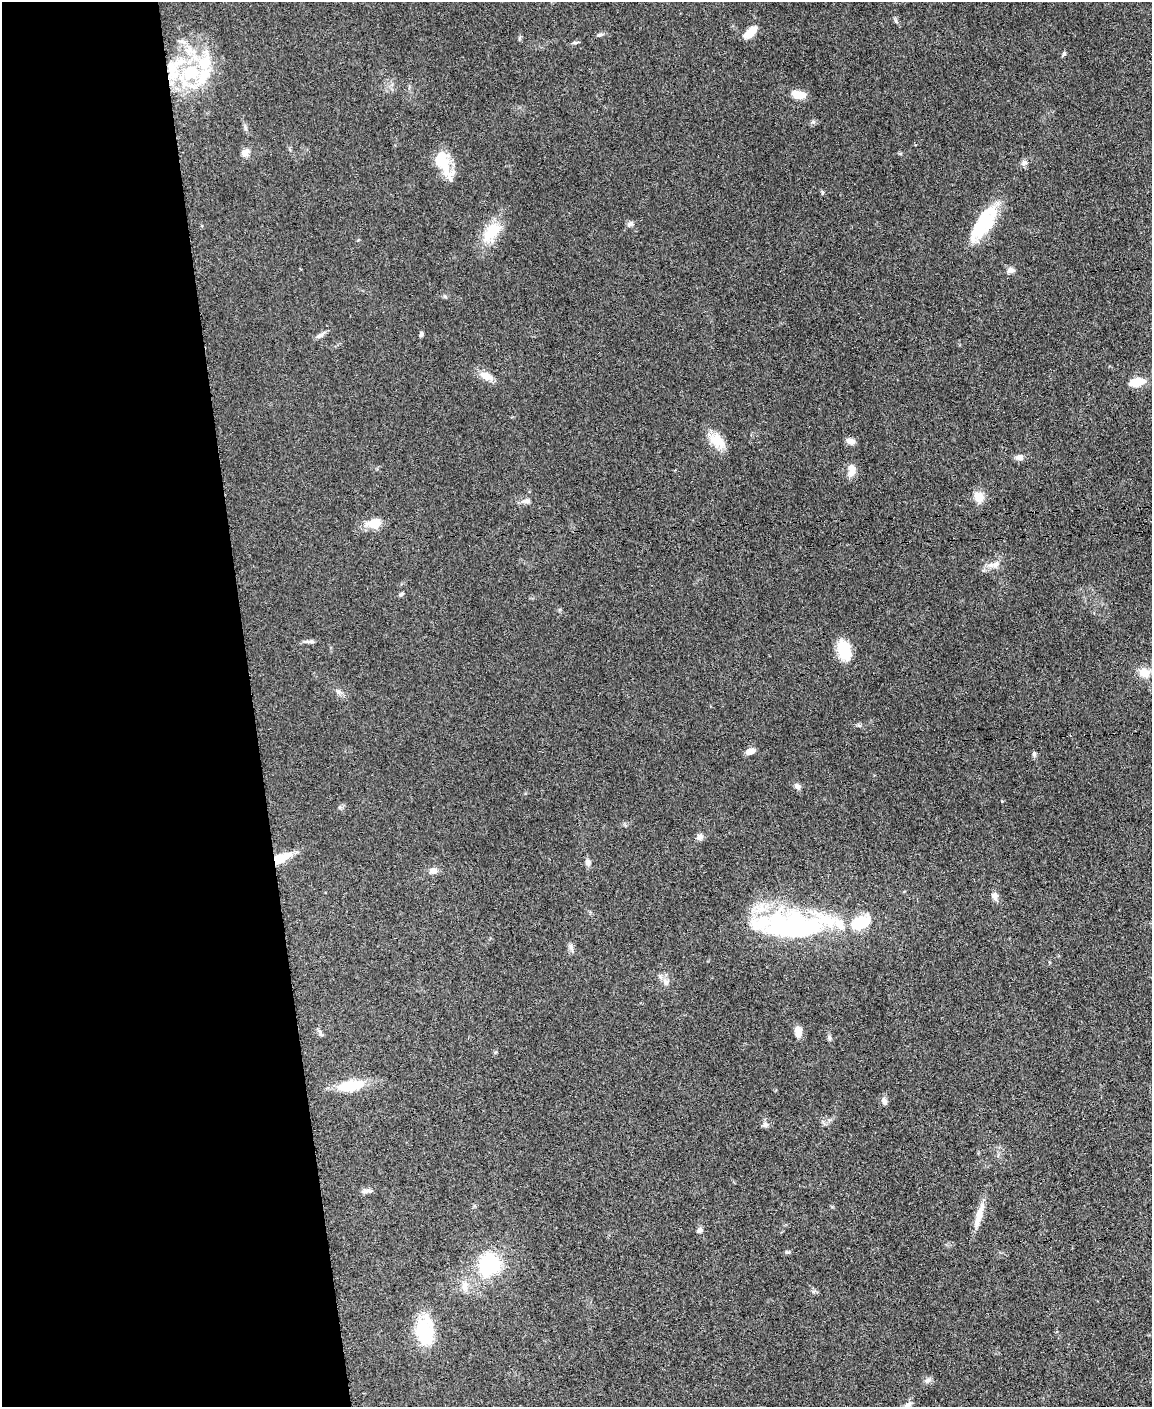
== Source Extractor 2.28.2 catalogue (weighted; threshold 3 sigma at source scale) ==
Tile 5 of 4 x 3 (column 1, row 2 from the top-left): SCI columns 5-1154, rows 1650-3054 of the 4612 x 4594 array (HDU 1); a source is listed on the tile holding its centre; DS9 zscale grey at full resolution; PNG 1154 x 1409 px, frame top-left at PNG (2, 2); no overlay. Shown black and unused: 22% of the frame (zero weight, under 3 of 5 exposures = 1% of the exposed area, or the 3 px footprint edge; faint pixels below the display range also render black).
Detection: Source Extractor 2.28.2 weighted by HDU 2 'WHT'; one run over the whole footprint, this tile lists its part. Background 0.0654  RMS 0.0062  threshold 0.0279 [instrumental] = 3 sigma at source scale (4.5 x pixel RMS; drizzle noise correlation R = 1.50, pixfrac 1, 0.05/0.05 arcsec/px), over >= 5 px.
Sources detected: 71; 3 inside a brighter object's white glare — not listed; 9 inside a brighter listed object's ellipse — not listed separately; the other 59 listed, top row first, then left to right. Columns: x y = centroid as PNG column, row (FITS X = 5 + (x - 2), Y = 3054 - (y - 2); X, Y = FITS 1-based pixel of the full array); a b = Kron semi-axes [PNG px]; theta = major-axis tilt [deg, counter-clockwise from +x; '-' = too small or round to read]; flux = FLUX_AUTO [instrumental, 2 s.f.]
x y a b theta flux
896 21 7 4 -45 1.1
750 32 15 7 43 10
599 35 7 5 26 1.2
575 43 7 4 -19 0.89
1064 54 6 5 - 1
191 72 20 16 14 26
799 95 17 9 -8 6.8
245 128 7 4 -87 1.1
245 153 12 9 45 3.5
1024 163 8 7 - 2
443 164 34 14 -68 17
822 192 7 3 85 0.64
986 222 43 19 59 27
630 224 10 6 38 1.8
492 232 33 17 53 17
1010 270 8 7 - 2.7
421 334 6 4 63 1.2
320 335 15 5 32 2.3
486 376 19 9 -26 5.6
1137 382 12 6 11 16
717 440 22 14 -41 11
850 441 12 7 -13 2.9
1020 457 9 8 - 2.8
851 469 13 8 -88 6.4
979 497 14 12 -33 6.6
526 501 13 7 2 2.6
374 523 19 11 7 9.3
996 565 12 7 62 3.5
401 594 7 5 19 1.1
306 642 12 4 0 1.8
843 652 26 14 -70 15
1144 673 13 10 -14 7.7
750 751 9 6 14 4.4
1034 754 8 5 -89 1.2
797 786 9 7 -35 2.2
340 807 6 4 72 0.88
699 837 9 7 19 2.3
281 858 24 9 23 12
588 863 12 6 -81 2.1
433 871 11 8 6 3.4
995 896 11 8 -73 3.1
793 926 83 33 0 120
571 948 9 6 -64 1.9
666 982 11 7 -60 3
320 1032 13 4 -60 1.5
798 1032 11 8 -82 5.1
829 1038 7 5 -71 1.3
351 1086 30 11 9 20
884 1101 10 7 -84 2.6
765 1125 8 7 - 1.8
367 1191 16 5 4 2.3
979 1216 35 7 74 9.1
700 1230 8 6 66 1.8
787 1252 7 3 -1 0.94
489 1264 18 17 - 54
465 1286 15 8 -87 4.9
424 1329 30 22 65 26
928 1380 10 5 35 1.6
908 1405 11 7 28 2.5
Overlapping masked pixels (flux is a lower limit): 1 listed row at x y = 281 858
Isophote crosses this tile's border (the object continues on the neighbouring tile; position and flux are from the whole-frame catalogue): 1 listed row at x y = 908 1405
Unlisted compact peaks at least as high as the median listed source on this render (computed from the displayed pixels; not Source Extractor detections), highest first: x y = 813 122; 445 296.